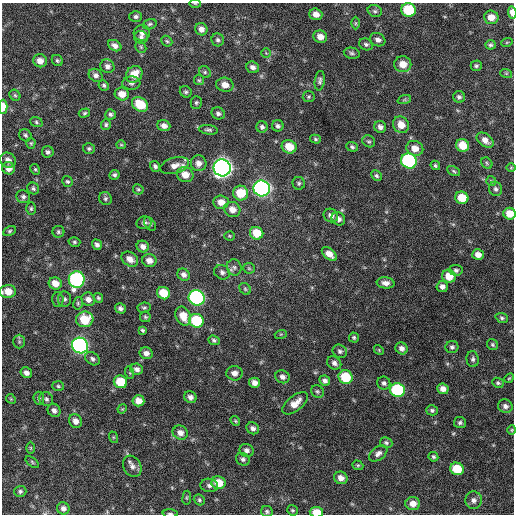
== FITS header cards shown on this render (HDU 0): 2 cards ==
NAXIS1  =                  512 / Axis length
NAXIS2  =                  512 / Axis length

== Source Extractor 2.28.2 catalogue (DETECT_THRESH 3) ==
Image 512 x 512 px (HDU 0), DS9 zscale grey, 1 PNG px = 1 image px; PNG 516 x 516 px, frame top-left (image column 1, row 512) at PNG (2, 3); each listed source drawn as its Kron ellipse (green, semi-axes under 4 px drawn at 4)
Background 593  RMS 18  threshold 53.6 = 3 sigma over >= 5 px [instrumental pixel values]
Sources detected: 212; all 212 listed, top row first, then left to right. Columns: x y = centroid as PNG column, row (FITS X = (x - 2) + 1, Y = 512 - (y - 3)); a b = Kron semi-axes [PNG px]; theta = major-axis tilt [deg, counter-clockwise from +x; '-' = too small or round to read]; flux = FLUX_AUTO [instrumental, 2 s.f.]
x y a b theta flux
195 4 6 3 -2 1000
409 10 7 7 - 57000
375 11 7 5 -16 2600
512 12 6 4 -85 8100
316 14 6 6 - 7000
136 17 6 5 - 2700
491 17 7 6 - 11000
355 23 6 4 90 1500
150 24 7 5 18 2100
201 29 6 6 - 5900
142 33 8 7 - 5100
141 37 7 6 - 3200
320 37 7 6 - 8700
218 40 6 6 - 2900
378 40 8 6 -27 4500
167 41 6 5 - 1800
507 42 6 3 19 1200
366 44 7 5 -26 2700
490 45 5 4 - 2400
115 46 7 5 -32 5700
141 47 6 5 - 1800
266 53 5 4 - 1400
352 53 8 5 -12 2600
57 60 6 5 - 2200
40 61 7 6 - 9100
403 64 8 8 - 14000
107 66 7 6 - 5100
476 66 5 5 - 2300
253 67 6 5 - 4900
205 72 6 5 - 2400
506 73 6 4 -18 1300
134 74 9 7 45 17000
96 75 7 6 - 4200
199 80 5 5 - 1600
320 81 10 5 82 3200
131 83 9 6 2 3700
104 85 5 5 - 2200
225 85 9 7 -13 8600
186 92 6 5 - 2300
122 94 7 6 - 12000
15 95 6 5 - 1800
309 97 6 5 - 2000
459 97 6 6 - 2800
404 100 7 4 18 1700
196 102 6 5 - 2200
140 104 8 6 -34 31000
3 107 7 4 88 16000
84 113 6 4 17 1900
218 113 7 6 - 3500
110 114 5 5 - 2700
36 122 6 5 - 2000
106 125 5 5 - 2200
401 125 9 7 -53 13000
164 126 6 5 - 6400
278 126 5 5 - 3100
262 127 6 5 - 3300
380 127 6 6 - 4600
208 130 9 4 -8 2600
25 135 6 5 - 2400
315 139 5 4 - 1800
485 140 9 6 -38 7400
369 141 7 5 -39 2400
31 143 5 4 - 1500
121 145 5 4 - 1400
463 145 6 6 - 19000
289 147 7 6 - 19000
352 147 6 4 -21 2400
415 148 8 7 - 11000
89 149 6 5 - 2200
48 152 6 6 - 3200
8 160 8 7 - 6200
409 161 8 7 - 190000
199 163 8 7 - 7100
487 163 6 5 - 1900
435 165 5 4 - 1700
155 166 5 5 - 3100
175 166 14 8 15 9400
8 168 6 6 - 7300
222 168 9 8 - 700000
511 168 5 3 - 1100
35 169 5 4 - 1700
454 171 7 4 -28 1800
114 175 5 5 - 2500
185 175 8 7 - 14000
376 176 6 4 -45 2300
67 181 6 5 - 2300
491 181 5 5 - 1800
299 183 6 6 - 2300
33 188 6 5 - 2400
262 188 8 8 - 400000
138 189 5 5 - 1800
496 189 7 6 - 3400
241 193 7 7 - 28000
23 197 7 6 - 3300
105 198 7 6 - 2500
462 198 7 6 - 25000
221 202 7 7 - 9300
31 209 6 4 89 1900
232 209 8 7 - 9200
510 214 6 6 - 15000
331 215 7 6 - 5500
338 219 7 6 - 4800
144 223 7 6 - 3500
150 224 8 5 -53 2000
10 231 6 4 28 2000
58 232 6 6 - 2400
257 233 7 6 - 23000
229 236 5 4 - 1400
74 242 6 4 -16 1900
97 245 5 4 - 3500
143 246 6 5 - 6100
329 254 9 5 -42 10000
478 255 6 5 - 7600
130 259 9 6 -36 8800
149 260 7 6 - 7800
234 267 8 7 - 3600
249 268 6 5 - 1800
456 270 6 5 - 2800
222 272 8 7 - 4300
184 275 6 5 - 4600
449 276 7 6 - 17000
77 280 8 8 - 200000
55 283 6 6 - 12000
386 283 9 5 -6 6000
442 286 5 5 - 4800
245 289 6 5 - 1900
8 291 8 6 3 15000
163 293 7 6 - 25000
98 298 5 4 - 2000
197 298 8 7 - 260000
58 299 7 5 -87 2300
65 299 7 6 - 3200
88 299 7 6 - 6800
78 303 6 4 78 1800
120 308 5 5 - 3800
144 308 7 5 8 2200
183 316 10 7 -65 16000
145 317 5 5 - 1900
502 318 6 4 -21 2200
85 319 9 8 - 34000
196 321 7 7 - 58000
143 330 4 4 - 2100
281 334 6 4 18 1300
354 337 5 5 - 1800
214 340 6 4 -20 2300
19 342 7 6 - 2500
80 345 8 7 - 350000
493 345 6 5 - 2000
452 347 6 6 - 2700
402 348 6 5 - 5100
379 350 5 4 - 1300
340 351 7 6 - 3200
146 353 7 6 - 5300
92 359 8 6 -34 3600
473 359 8 6 -86 3400
334 363 7 6 - 4500
137 369 6 5 - 4400
26 373 6 5 - 5100
130 373 6 4 -73 1300
234 373 8 7 - 6400
282 377 7 6 - 5100
345 377 7 6 - 42000
509 378 5 4 - 1300
325 381 5 5 - 4100
120 382 7 6 - 33000
254 383 5 5 - 6400
384 383 7 6 - 3400
498 383 6 5 - 2000
58 386 6 5 - 1900
443 389 6 5 - 6700
397 390 7 7 - 120000
317 391 7 6 - 2300
190 397 6 6 - 4800
39 398 7 5 -86 2100
11 399 5 4 - 1400
46 399 7 6 - 3200
138 401 6 5 - 12000
295 403 15 7 39 13000
505 406 7 6 - 5100
122 409 5 4 - 1200
54 410 7 6 - 4500
432 410 6 5 - 2600
75 421 7 6 - 6800
235 421 5 4 - 1500
460 423 6 5 - 2600
253 428 7 5 -33 4100
512 430 4 4 - 1200
180 433 8 7 - 7100
113 437 6 4 -71 1300
386 443 6 5 - 2400
31 448 6 4 -90 1500
247 450 7 6 - 4200
378 453 10 6 36 5100
433 457 5 4 - 2200
243 459 7 6 - 3300
32 462 8 4 -37 1700
358 465 6 4 -20 1700
132 466 11 8 -61 6500
457 469 7 6 - 31000
341 478 7 6 - 7300
218 483 7 6 - 21000
209 485 9 6 -8 4000
20 491 6 5 - 2700
187 498 7 3 82 1400
199 500 6 5 - 2200
474 500 9 8 - 5400
413 504 7 6 - 9900
63 508 6 6 - 5300
292 510 6 5 - 2100
267 511 6 5 - 2500
316 512 7 5 -6 18000
170 514 7 3 -1 2100
At the frame edge (FLAGS 8, measured only in part): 9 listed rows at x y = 195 4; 512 12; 3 107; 510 214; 8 291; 512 430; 63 508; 316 512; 170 514